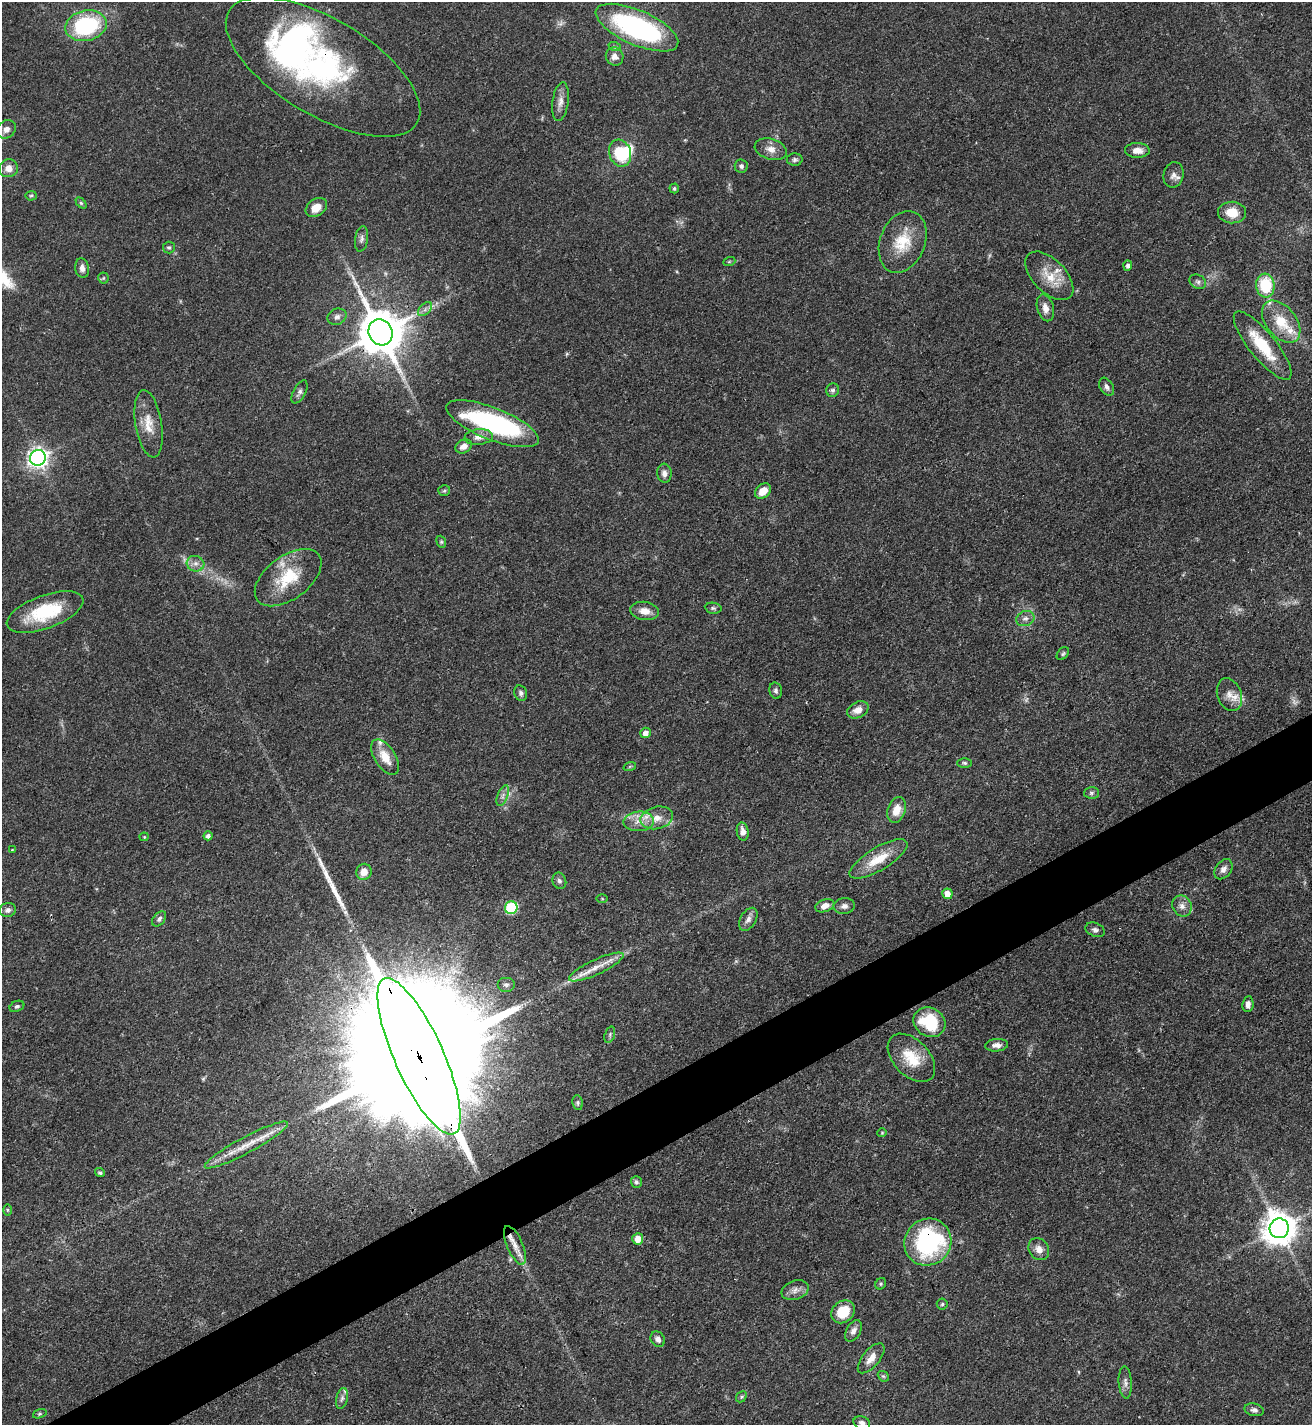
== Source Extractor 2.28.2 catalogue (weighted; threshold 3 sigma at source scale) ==
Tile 7 of 4 x 4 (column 3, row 2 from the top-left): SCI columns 2779-4088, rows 2851-4273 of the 5689 x 5699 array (HDU 1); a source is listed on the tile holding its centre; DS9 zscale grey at full resolution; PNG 1314 x 1427 px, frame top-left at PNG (2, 2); each listed source drawn as its Kron ellipse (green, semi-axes under 4 px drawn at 4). Shown black and unused: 4% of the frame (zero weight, under 3 of 4 exposures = <1% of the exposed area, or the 3 px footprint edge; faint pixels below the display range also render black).
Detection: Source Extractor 2.28.2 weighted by HDU 2 'WHT'; one run over the whole footprint, this tile lists its part. Background 0.0601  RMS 0.0038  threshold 0.0171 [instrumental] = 3 sigma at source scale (4.5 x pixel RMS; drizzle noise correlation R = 1.50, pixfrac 1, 0.05/0.05 arcsec/px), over >= 5 px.
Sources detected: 141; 3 too faint to see at this stretch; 4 inside a brighter object's white glare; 1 long thin detection or spike segment (spike, bleed or trail) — neither listed nor drawn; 14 inside a brighter listed object's ellipse — not listed separately; the other 119 listed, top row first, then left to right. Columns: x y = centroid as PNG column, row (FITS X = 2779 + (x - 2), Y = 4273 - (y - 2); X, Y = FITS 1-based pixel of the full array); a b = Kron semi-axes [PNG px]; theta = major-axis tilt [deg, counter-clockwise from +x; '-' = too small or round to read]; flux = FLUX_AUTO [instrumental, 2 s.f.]
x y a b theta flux
86 26 21 15 13 39
637 28 44 17 -23 73
615 47 6 4 -18 0.56
615 56 9 8 - 2.6
323 67 109 48 -31 130
560 102 19 8 82 3
6 129 10 8 43 2.4
771 149 16 10 -16 3.6
1137 150 12 7 -2 3.2
620 153 14 11 -71 15
795 160 8 6 1 0.96
741 166 6 6 - 1.2
9 168 9 9 - 3.1
1174 175 13 10 77 2.1
674 188 5 4 - 0.72
31 196 5 5 - 0.56
81 203 6 4 -45 0.57
316 207 12 8 34 4.9
1232 213 14 11 -1 6.6
362 239 13 6 81 1.5
903 242 32 22 68 14
169 247 6 6 - 0.73
729 262 6 4 19 0.43
1128 266 5 4 - 1.2
82 268 10 7 -83 2.1
1049 276 30 16 -46 9
103 278 5 5 - 0.56
1198 282 8 6 -30 1.2
1265 285 12 9 -84 17
1045 308 13 8 -75 2.9
425 309 8 5 46 1.2
337 317 9 8 - 1.7
1281 322 24 15 -51 11
381 332 13 11 -64 1800
1263 346 42 13 -51 16
1107 387 10 6 -58 1.4
833 390 7 6 - 1.1
299 392 12 6 62 1.4
149 424 34 13 -80 7.6
492 424 49 16 -21 62
479 437 14 7 6 3
464 446 9 6 28 2.6
38 458 8 7 - 220
664 473 9 7 -84 2.1
444 491 6 5 - 0.68
763 491 9 6 43 5.2
441 542 6 4 -69 0.59
195 564 9 7 -15 2.1
288 578 38 21 37 18
713 608 8 5 -9 0.75
645 611 15 9 -8 3.8
45 612 40 16 20 22
1025 619 9 7 21 1.8
1063 654 7 5 50 0.71
776 691 8 6 -78 1.1
521 693 8 6 -69 1.2
1229 695 17 12 -69 3.9
858 710 11 7 27 3.6
645 733 5 5 - 2.4
385 757 20 10 -58 6.3
964 763 7 4 -1 0.8
630 766 6 4 19 0.51
1091 793 7 6 - 0.87
503 796 11 5 69 1.6
897 810 13 9 72 5.2
657 818 16 11 13 5
639 821 15 10 4 4.3
743 831 9 6 -80 2.5
208 836 4 4 - 1.4
144 837 4 4 - 0.44
12 850 4 3 - 0.29
878 859 33 11 31 11
1223 869 11 7 53 2
364 872 8 7 - 3.9
559 881 8 6 -70 1.1
947 894 5 5 - 3.8
602 899 6 4 -1 0.42
825 906 10 6 20 2.7
844 906 10 8 6 1.7
1182 906 11 9 -60 2.6
511 908 6 6 - 31
8 910 8 7 - 1.6
159 919 9 5 51 1.1
748 919 12 7 59 2.1
1095 930 10 6 -21 1.3
596 967 30 7 25 5.5
506 985 9 7 0 1.4
1248 1004 8 5 84 1.8
17 1006 7 5 23 0.9
930 1022 16 14 -31 18
610 1035 8 5 72 0.98
996 1045 11 6 4 2.2
419 1056 85 24 -66 42000
911 1058 29 18 -47 12
578 1103 7 5 -80 0.78
882 1133 4 4 - 0.4
246 1145 47 8 28 8.9
100 1173 5 4 - 0.67
636 1182 6 5 - 0.97
7 1210 5 3 - 0.46
1279 1228 10 9 - 780
638 1239 6 5 - 4
928 1242 24 23 - 54
515 1245 21 8 -66 4.1
1039 1249 11 9 -54 3.1
881 1284 6 5 - 0.59
795 1290 14 9 19 2.5
942 1304 5 5 - 0.67
843 1312 13 10 39 11
853 1331 11 7 60 1.9
658 1339 8 7 - 1.8
871 1358 18 8 51 4
883 1376 6 4 -41 0.63
1125 1382 16 6 -87 1.9
741 1397 6 4 47 0.65
342 1398 11 5 76 1.3
1254 1410 10 6 -13 1.3
40 1414 7 4 20 0.56
862 1423 8 6 -20 1.6
Overlapping masked pixels (flux is a lower limit): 5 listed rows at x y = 323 67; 381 332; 492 424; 419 1056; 928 1242
Isophote crosses this tile's border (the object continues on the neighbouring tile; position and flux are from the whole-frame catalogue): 1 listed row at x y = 862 1423